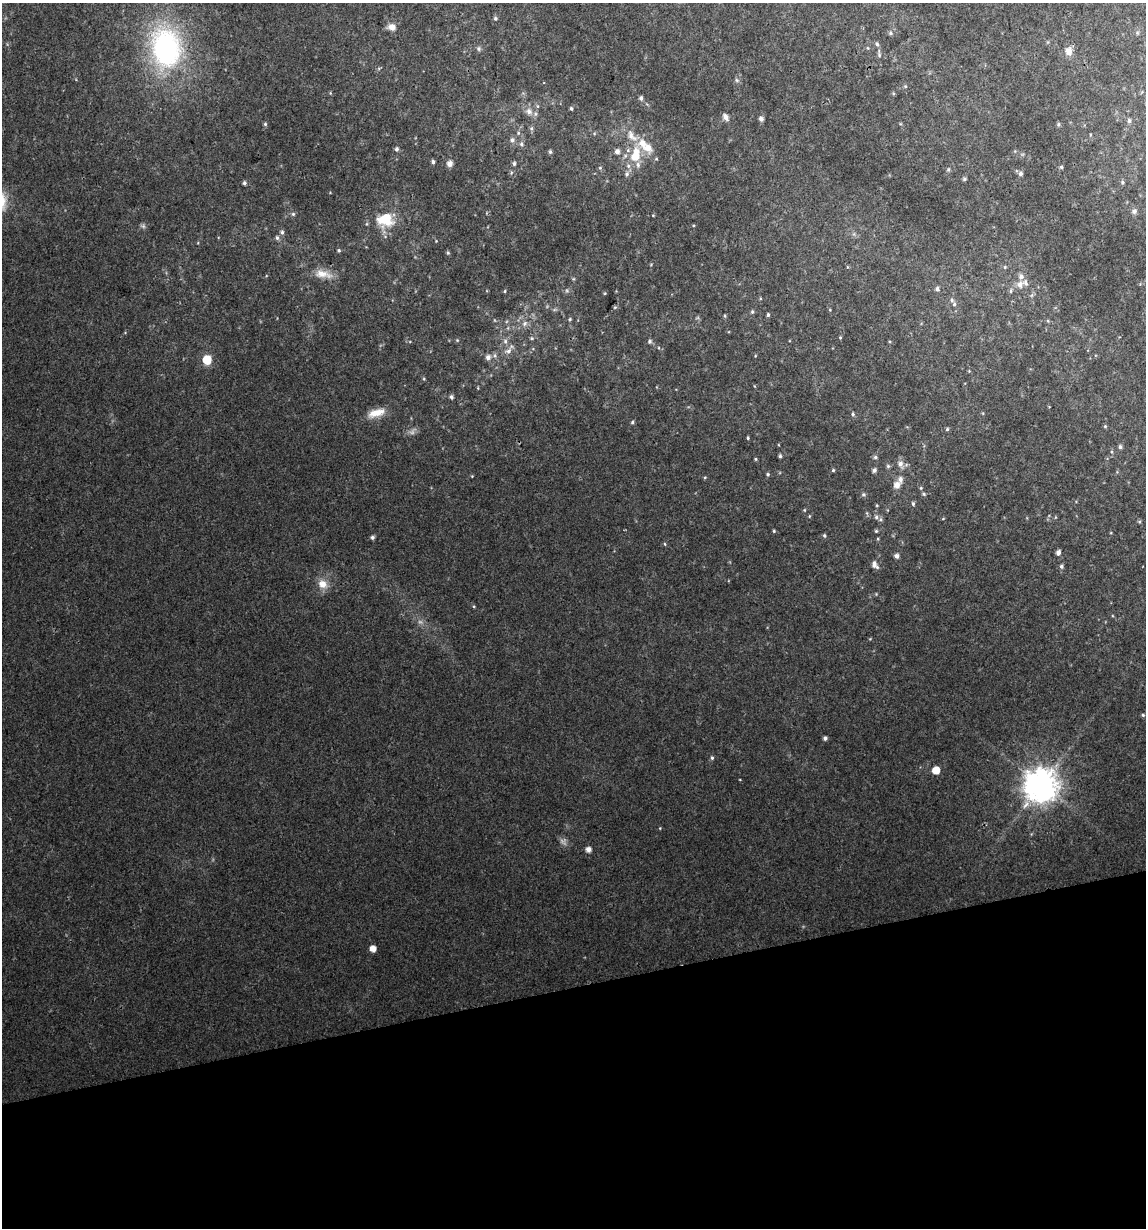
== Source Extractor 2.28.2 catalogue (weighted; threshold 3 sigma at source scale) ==
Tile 14 of 4 x 4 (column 2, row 4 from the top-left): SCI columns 1173-2316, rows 1-1226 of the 4679 x 4903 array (HDU 1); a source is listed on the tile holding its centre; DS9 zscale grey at full resolution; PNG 1148 x 1230 px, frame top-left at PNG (2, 3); no overlay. Shown black and unused: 20% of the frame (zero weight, under 2 of 3 exposures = <1% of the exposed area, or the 3 px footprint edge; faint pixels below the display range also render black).
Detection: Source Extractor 2.28.2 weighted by HDU 2 'WHT'; one run over the whole footprint, this tile lists its part. Background 0.0342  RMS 0.0064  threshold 0.0287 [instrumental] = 3 sigma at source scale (4.5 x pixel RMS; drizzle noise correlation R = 1.50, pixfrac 1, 0.0396/0.0396 arcsec/px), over >= 5 px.
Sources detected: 113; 2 too faint to see at this stretch — not listed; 8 inside a brighter listed object's ellipse — not listed separately; the other 103 listed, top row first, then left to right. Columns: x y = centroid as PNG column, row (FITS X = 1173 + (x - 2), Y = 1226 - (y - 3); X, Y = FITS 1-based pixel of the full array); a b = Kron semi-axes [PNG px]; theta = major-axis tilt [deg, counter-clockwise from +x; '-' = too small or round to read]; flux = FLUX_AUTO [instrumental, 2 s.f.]
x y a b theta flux
495 18 5 4 - 0.96
392 27 7 6 - 5
890 33 5 5 - 1.1
877 44 6 5 - 1.2
166 48 47 34 -81 110
479 49 6 6 - 1.3
1069 51 9 8 - 4.5
879 55 5 5 - 0.93
737 80 6 5 - 1.1
905 86 5 4 - 0.67
641 98 6 5 - 1.6
571 108 4 3 - 0.93
529 111 9 8 - 3.6
725 117 7 5 -64 2.9
761 119 5 5 - 2.3
1129 121 6 5 - 1.2
265 124 5 5 - 0.92
1058 124 6 4 89 0.85
631 136 18 9 -45 7.4
512 140 7 6 - 2
521 144 6 5 - 1.3
648 148 14 11 -37 7.8
396 149 5 5 - 1.4
617 151 6 6 - 2.6
550 152 5 4 - 1
635 157 15 11 32 12
433 162 4 4 - 1.3
450 164 7 6 - 3
514 164 6 4 89 1.2
1061 167 5 4 - 0.91
600 168 5 5 - 0.82
948 169 5 4 - 0.81
627 174 7 6 - 1.6
1020 174 6 5 - 1.6
964 179 5 4 - 0.96
1122 182 5 5 - 0.95
244 183 5 4 - 1.2
1134 211 8 7 - 1.9
293 214 5 5 - 1.1
385 219 16 13 5 21
282 232 5 5 - 1.3
277 238 7 5 -74 1.2
339 250 5 4 - 0.89
448 253 5 4 - 0.85
1005 267 5 5 - 0.74
323 274 25 10 -12 7.8
1020 285 9 7 81 3.7
937 289 6 5 - 1.7
505 291 5 3 - 0.64
1011 291 6 4 90 0.97
952 300 5 5 - 1.2
615 307 6 3 19 0.75
752 312 5 4 - 0.84
768 315 4 3 - 1
725 316 5 3 - 0.62
570 319 5 4 - 0.67
525 323 8 6 70 2.1
840 337 5 3 - 0.55
532 338 5 3 - 0.78
505 341 7 6 - 1.9
650 341 6 5 - 1.3
508 351 9 6 30 2.7
488 357 7 6 - 2.6
207 360 6 5 - 26
451 397 5 4 - 1.5
376 413 22 9 17 8.5
853 414 5 4 - 1
632 422 5 4 - 0.91
1105 426 5 4 - 0.65
947 429 5 4 - 0.91
748 438 4 3 - 0.63
1120 447 5 4 - 1.3
780 456 5 4 - 0.99
875 457 6 5 - 1.1
756 459 5 3 - 0.64
900 464 8 7 - 3.3
888 466 5 5 - 1.1
833 470 4 4 - 0.77
874 470 5 4 - 1.7
768 474 5 4 - 0.85
897 485 8 6 51 4.4
921 488 5 4 - 0.74
863 494 6 5 - 1.2
924 494 5 4 - 0.91
913 504 5 4 - 1.1
876 517 7 6 - 2
774 531 4 4 - 0.64
876 531 4 4 - 0.75
824 535 5 4 - 0.93
372 537 4 4 - 1.4
665 544 5 3 - 0.57
1058 552 5 4 - 2.5
897 556 5 4 - 2.3
875 565 9 6 -54 3.1
1061 566 5 5 - 1.4
323 584 13 11 -34 6.6
1143 715 4 4 - 0.73
825 738 4 4 - 1.6
712 758 5 4 - 1
936 770 5 5 - 9.5
1041 785 10 10 - 1200
588 849 5 5 - 3.4
373 949 5 4 - 5.5